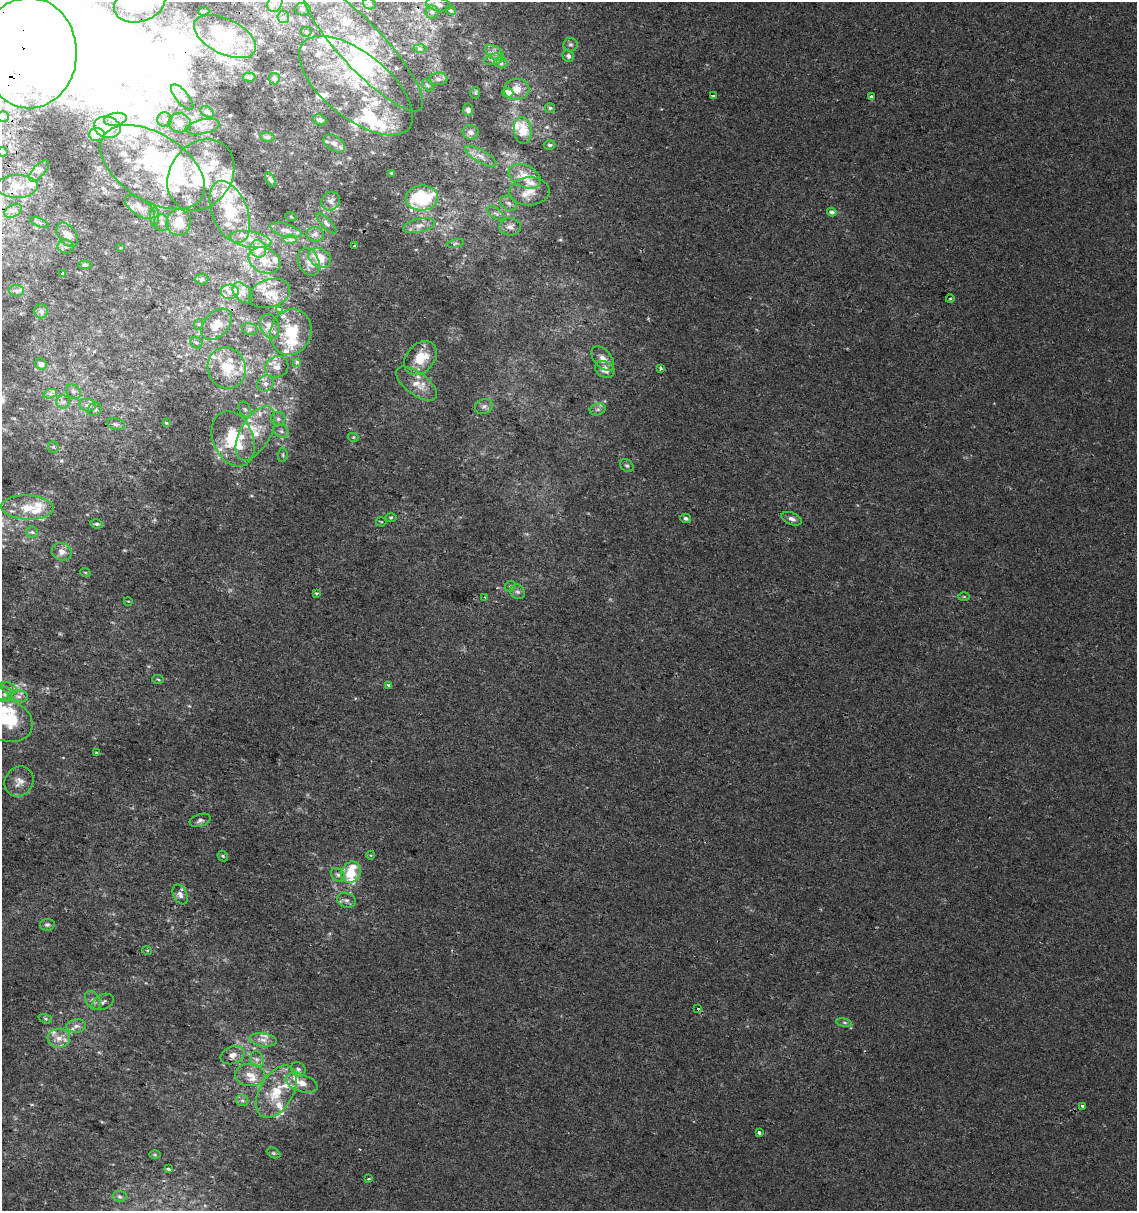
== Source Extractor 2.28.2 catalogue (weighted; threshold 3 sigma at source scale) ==
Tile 11 of 4 x 4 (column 3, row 3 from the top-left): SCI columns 2599-3733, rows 1216-2424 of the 5136 x 4857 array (HDU 1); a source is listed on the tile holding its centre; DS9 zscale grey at full resolution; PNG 1139 x 1213 px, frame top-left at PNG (2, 2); each listed source drawn as its Kron ellipse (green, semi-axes under 4 px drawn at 4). Shown black and unused: <1% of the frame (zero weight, under 2 of 3 exposures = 2% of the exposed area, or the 3 px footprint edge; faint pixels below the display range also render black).
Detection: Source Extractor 2.28.2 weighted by HDU 2 'WHT'; one run over the whole footprint, this tile lists its part. Background 9.81e-04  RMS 0.0028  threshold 0.0124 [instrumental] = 3 sigma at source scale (4.5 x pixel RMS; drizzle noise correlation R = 1.50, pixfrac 1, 0.0396/0.0396 arcsec/px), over >= 5 px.
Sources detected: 274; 2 too faint to see at this stretch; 13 inside a brighter object's white glare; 1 cosmic-ray / hot-pixel residue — neither listed nor drawn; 75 inside a brighter listed object's ellipse — not listed separately; the other 183 listed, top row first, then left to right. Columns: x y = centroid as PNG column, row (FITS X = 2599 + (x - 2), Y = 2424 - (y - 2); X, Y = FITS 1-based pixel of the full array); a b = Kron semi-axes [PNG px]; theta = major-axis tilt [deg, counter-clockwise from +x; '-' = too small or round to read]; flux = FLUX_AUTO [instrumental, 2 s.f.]
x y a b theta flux
140 3 26 18 17 19
275 3 9 7 61 1.9
369 4 6 5 - 0.62
438 4 13 6 -10 1.3
303 9 8 6 0 0.8
451 10 5 4 - 0.34
204 11 5 3 - 0.39
432 12 6 6 - 0.73
283 17 6 6 - 0.71
306 32 5 5 - 0.43
225 37 33 17 -26 11
570 44 7 7 - 0.66
362 47 85 22 -47 27
420 49 6 4 -2 0.5
29 53 55 48 -90 380
495 53 10 6 -36 1.3
568 56 6 5 - 0.95
494 59 10 5 13 0.94
501 63 7 5 -15 0.7
249 77 6 4 -2 0.44
274 79 6 5 - 0.49
438 79 9 6 0 1.1
428 85 7 4 -47 0.52
356 86 68 32 -39 28
516 89 13 10 1 2.4
475 93 6 5 - 0.37
508 93 5 4 - 3.5
713 96 4 2 - 0.59
871 96 4 3 - 0.6
182 97 15 6 -51 1.2
550 108 5 5 - 0.43
468 110 6 5 - 0.78
207 112 7 5 -36 0.61
3 116 6 5 - 0.66
115 119 11 6 10 1.5
165 119 7 7 - 0.83
320 120 7 5 -20 0.99
180 123 11 9 -5 1.7
107 127 13 10 -14 3.5
203 127 17 7 11 2
523 130 13 9 -83 4.6
471 132 8 7 - 1.3
97 135 8 6 -4 1.2
267 137 7 4 -7 0.67
334 143 12 7 -32 1.4
550 145 6 4 -2 0.52
3 152 5 4 - 0.54
481 156 18 6 -30 2
153 167 58 33 -32 20
39 171 13 6 47 0.98
392 173 4 3 - 0.3
201 175 38 30 53 20
525 176 17 11 -26 4.9
270 180 8 4 -61 0.58
17 186 20 11 1 4.1
529 191 20 14 4 4.6
422 198 16 12 5 18
331 201 10 8 49 1.2
509 203 9 6 -39 1.1
140 207 17 8 -35 2.5
13 211 9 6 29 1.2
230 212 32 18 -69 13
832 212 5 4 - 0.8
496 213 10 5 -33 0.91
155 217 10 4 -89 0.81
291 217 5 3 - 0.3
179 222 13 12 - 4.4
39 223 10 3 -21 0.49
162 223 8 7 - 1.1
327 223 13 5 -45 0.83
419 225 16 6 13 1.9
510 227 11 8 1 1.8
286 230 16 6 -16 1.6
315 234 9 7 -8 1.1
67 235 13 8 -54 3.1
251 239 21 8 -10 3.2
290 240 7 4 0 0.59
455 243 9 3 14 0.47
354 245 3 3 - 0.8
66 246 8 7 - 0.94
121 248 4 3 - 0.37
258 249 9 8 - 4
320 258 12 9 -30 5.2
264 260 16 12 -25 3.9
309 262 14 10 -68 2.5
85 265 6 4 1 0.46
63 274 3 3 - 1.8
202 279 6 5 - 0.58
17 291 7 6 - 0.74
229 292 9 7 0 1.8
243 293 12 7 -48 1.7
270 293 21 14 17 4.1
950 299 4 3 - 0.25
280 310 3 3 - 2
41 311 7 6 - 0.92
199 324 5 3 - 0.28
216 324 18 12 48 4.3
270 326 13 9 -70 1.7
250 329 8 6 -13 0.64
291 332 23 20 69 10
196 343 6 5 - 0.58
420 358 19 14 46 6.4
603 359 14 8 -51 2
297 362 4 4 - 1.6
41 364 6 5 - 0.97
277 367 12 10 32 2.4
227 368 21 18 -66 8
661 368 3 3 - 0.86
605 370 10 8 -31 2.1
265 384 8 8 - 1.4
417 384 24 11 -37 3.8
73 392 8 6 -37 0.8
50 394 7 4 19 0.64
63 402 6 6 - 0.8
87 405 8 6 -14 0.95
484 406 9 7 24 1.1
95 409 7 6 - 0.58
245 409 8 5 -63 0.81
598 409 8 5 17 0.75
278 419 7 7 - 0.88
166 423 4 3 - 0.26
116 424 9 5 -14 0.68
281 431 8 6 -28 0.96
255 433 30 15 60 8.4
353 437 5 3 - 0.29
233 439 29 20 -67 16
53 447 5 5 - 0.43
283 455 7 5 84 0.49
627 466 7 5 -39 0.57
27 508 26 12 -3 5.2
391 517 6 4 1 0.36
686 518 5 4 - 0.8
792 519 10 6 -22 1.2
381 522 5 4 - 0.31
97 524 6 4 -10 0.6
32 532 6 5 - 0.55
62 552 10 8 -25 1.7
85 572 5 3 - 0.26
510 586 6 5 - 0.44
518 592 8 7 - 0.9
317 593 3 3 - 0.95
485 597 3 3 - 0.22
964 597 6 4 0 0.34
128 601 4 3 - 0.19
158 679 6 4 -5 0.37
389 685 4 3 - 0.73
9 688 8 5 -26 0.82
5 694 8 7 - 1.1
18 696 10 6 -3 1.1
7 721 27 20 -23 12
97 753 4 3 - 0.4
19 782 16 14 53 2.7
200 820 11 6 18 0.88
371 855 4 3 - 0.24
223 856 6 4 -48 0.39
351 872 11 9 60 6.5
338 875 8 6 -44 0.79
180 894 10 6 -64 1.3
346 900 9 7 -20 1.1
47 925 7 5 8 0.64
147 950 5 3 - 0.24
93 1000 10 7 -57 1.1
103 1002 11 7 24 1.1
698 1008 3 3 - 1.9
45 1019 7 4 -19 0.45
844 1023 8 4 -9 0.53
76 1026 10 6 5 1.4
59 1038 11 9 1 2.4
263 1040 14 6 -8 1.8
233 1055 12 8 21 1.8
257 1059 8 6 -68 1.1
298 1069 8 6 -43 0.86
250 1075 15 11 -4 3.5
302 1083 17 8 -19 3.2
276 1092 28 16 60 9.7
242 1100 6 5 - 0.69
1082 1106 3 3 - 0.73
759 1132 3 3 - 1.7
273 1153 7 5 -26 0.48
155 1155 5 3 - 0.29
168 1169 4 3 - 0.4
369 1179 3 3 - 0.93
119 1196 7 5 -3 0.62
Overlapping masked pixels (flux is a lower limit): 3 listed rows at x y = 362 47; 29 53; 216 324
Isophote crosses this tile's border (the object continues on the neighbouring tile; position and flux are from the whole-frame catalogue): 7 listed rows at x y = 140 3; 438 4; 362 47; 29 53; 3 116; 3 152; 7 721
Unlisted compact peaks at least as high as the median listed source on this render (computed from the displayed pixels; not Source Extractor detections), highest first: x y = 102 1122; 61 461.